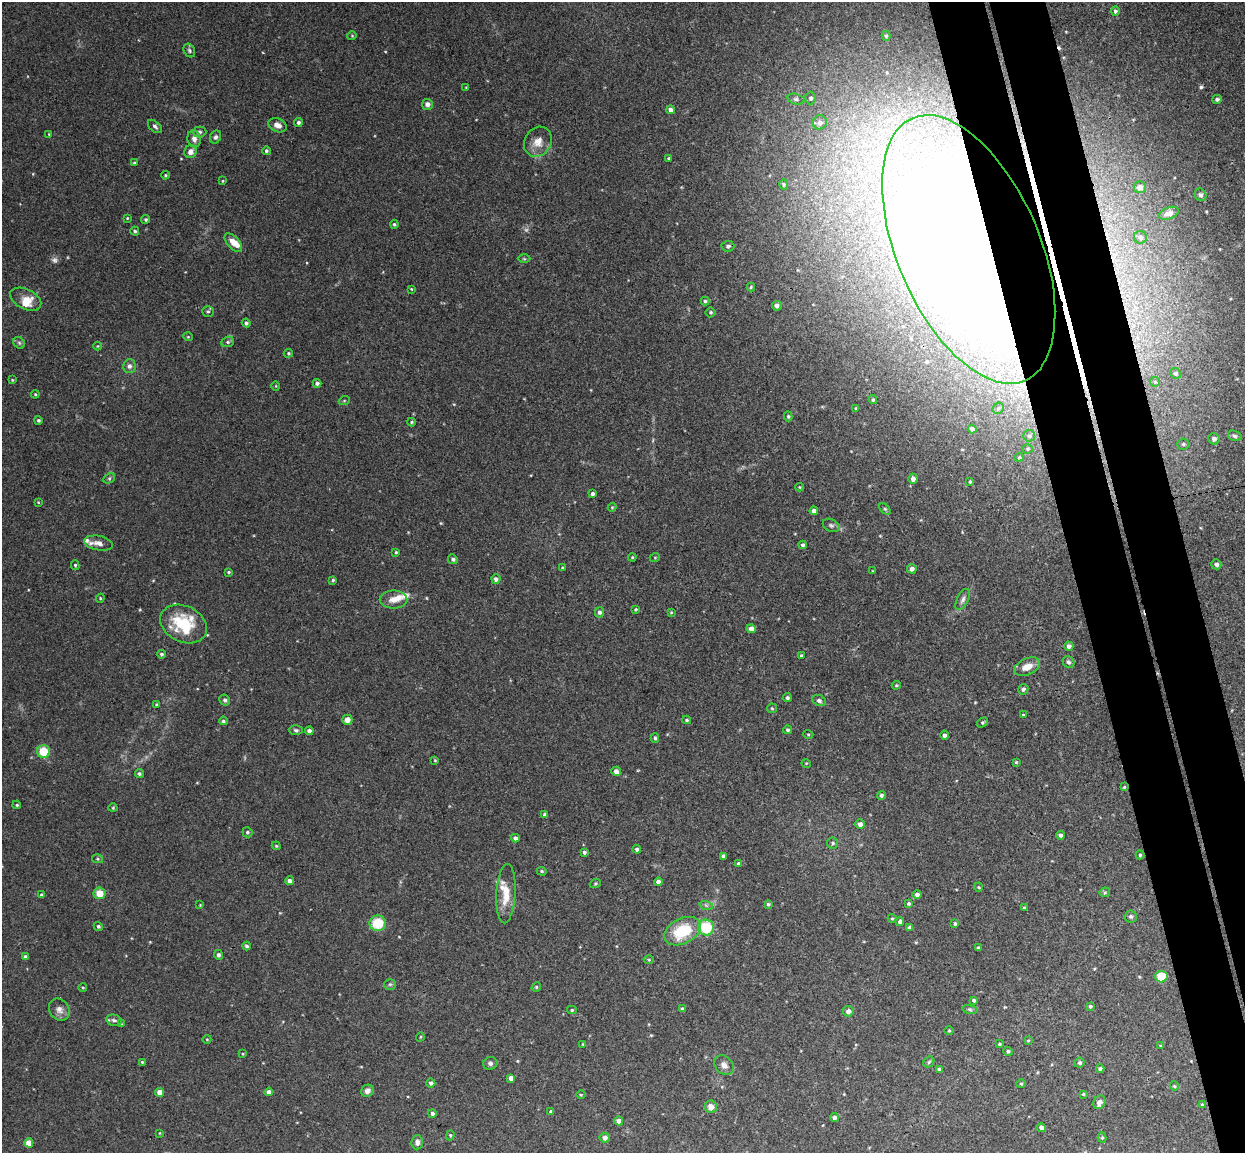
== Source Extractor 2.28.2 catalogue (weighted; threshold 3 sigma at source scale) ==
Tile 6 of 4 x 4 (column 2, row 2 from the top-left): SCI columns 1300-2542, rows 2457-3607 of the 5086 x 5029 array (HDU 1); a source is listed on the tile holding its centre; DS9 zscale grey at full resolution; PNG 1247 x 1155 px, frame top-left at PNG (2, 2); each listed source drawn as its Kron ellipse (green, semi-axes under 4 px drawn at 4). Shown black and unused: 8% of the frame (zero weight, under 3 of 4 exposures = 5% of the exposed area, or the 3 px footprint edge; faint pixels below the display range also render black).
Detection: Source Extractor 2.28.2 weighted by HDU 2 'WHT'; one run over the whole footprint, this tile lists its part. Background 0.0493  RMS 0.0046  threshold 0.0208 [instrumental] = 3 sigma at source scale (4.5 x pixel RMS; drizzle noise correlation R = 1.50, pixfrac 1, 0.05/0.05 arcsec/px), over >= 5 px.
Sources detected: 247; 2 too faint to see at this stretch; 1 inside a brighter object's white glare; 2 cosmic-ray / hot-pixel residue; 2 long thin detections or spike segments (spike, bleed or trail) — neither listed nor drawn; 9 inside a brighter listed object's ellipse — not listed separately; the other 231 listed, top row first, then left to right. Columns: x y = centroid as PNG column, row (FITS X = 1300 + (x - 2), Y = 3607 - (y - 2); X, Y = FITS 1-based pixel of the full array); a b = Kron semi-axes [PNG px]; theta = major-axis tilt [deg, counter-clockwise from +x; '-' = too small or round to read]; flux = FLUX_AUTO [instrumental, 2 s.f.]
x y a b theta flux
1115 11 5 4 - 1.2
352 36 5 3 - 0.36
886 36 5 4 - 0.72
189 50 7 5 -60 0.87
466 87 3 3 - 0.29
811 98 6 5 - 1.3
796 99 8 5 -14 1.2
1217 99 5 4 - 1.2
427 104 5 5 - 2.3
670 110 4 4 - 2
298 122 4 4 - 1
820 122 7 7 - 2.2
277 125 9 6 -24 2.9
155 126 8 5 -42 1.2
200 132 7 5 1 1
49 134 3 3 - 0.36
216 137 7 5 64 1.2
194 139 8 6 -78 2.4
538 142 16 13 56 5.1
266 151 4 4 - 0.81
190 152 6 6 - 2.7
669 158 3 3 - 0.81
134 163 4 3 - 0.38
165 175 4 3 - 0.52
223 181 4 2 - 0.36
784 184 5 4 - 0.65
1140 187 6 6 - 2.8
1200 195 6 5 - 1.1
1169 213 10 5 20 1.9
127 218 3 2 - 0.36
146 219 4 4 - 0.72
394 224 4 4 - 0.73
135 231 4 4 - 0.7
1140 237 6 6 - 1.9
233 243 11 6 -49 3.8
728 246 6 5 - 1.3
969 249 143 71 -67 1400
524 259 6 4 -2 0.65
751 287 4 4 - 0.58
411 289 3 3 - 0.39
26 299 16 10 -26 6.2
705 301 4 4 - 0.65
777 306 5 5 - 1.4
208 311 6 5 - 0.82
711 312 5 5 - 0.69
246 323 4 4 - 1.1
188 337 5 3 - 0.37
228 342 6 5 - 0.82
19 343 6 5 - 0.79
98 346 4 3 - 0.34
288 353 5 4 - 0.56
129 366 7 6 - 1.7
1176 373 5 5 - 1.1
12 380 4 4 - 0.41
1155 382 5 4 - 0.64
317 383 4 4 - 1.2
276 386 5 3 - 0.33
35 394 4 4 - 0.54
873 400 4 3 - 0.74
344 401 5 3 - 0.48
856 408 4 3 - 0.42
998 408 6 5 - 0.88
788 416 5 4 - 0.63
38 420 4 4 - 0.73
411 422 4 4 - 0.54
972 429 4 4 - 2
1029 436 6 5 - 0.97
1235 436 7 5 -18 1
1214 439 6 5 - 1.7
1183 444 6 5 - 0.97
1028 449 5 4 - 0.58
1019 457 4 4 - 0.49
109 478 6 4 29 0.74
913 479 5 4 - 2.3
970 482 4 3 - 0.61
799 487 4 4 - 0.44
592 494 3 3 - 1.1
38 502 4 3 - 0.35
612 507 4 4 - 0.46
885 509 7 4 -44 0.71
814 511 4 4 - 1.7
831 525 9 6 -26 1.2
99 543 14 7 -11 3.1
803 545 4 4 - 1.1
396 552 3 3 - 0.52
632 557 4 3 - 0.48
655 557 5 3 - 0.43
453 559 5 4 - 1.2
1216 564 5 5 - 1.5
75 565 5 4 - 0.63
563 567 4 3 - 0.45
912 569 5 4 - 2
873 571 4 2 - 0.31
229 572 4 4 - 0.58
496 579 4 4 - 1.5
333 580 3 3 - 0.55
100 598 4 4 - 0.49
394 599 14 9 0 3.8
963 599 11 5 63 1.6
636 609 4 4 - 0.49
599 612 5 4 - 1.3
671 612 3 3 - 0.45
184 624 24 18 -25 21
751 629 4 4 - 2.6
1069 646 4 4 - 1.7
161 654 5 4 - 0.9
801 656 4 3 - 0.58
1068 662 6 5 - 0.97
1027 667 14 8 25 4.8
896 685 5 3 - 0.53
1023 689 5 5 - 1.2
787 698 4 4 - 1
225 700 6 5 - 1.1
819 701 7 5 -25 1.3
156 704 4 3 - 0.45
772 708 5 5 - 0.6
1023 715 3 3 - 0.43
347 720 5 5 - 3.5
687 720 4 3 - 0.65
223 721 4 4 - 0.9
982 722 6 4 33 0.69
296 730 7 4 -2 0.83
788 730 4 4 - 0.92
309 731 4 4 - 1.4
808 734 5 3 - 0.44
944 735 4 4 - 1.3
655 738 5 3 - 0.72
44 752 6 6 - 11
435 760 4 4 - 0.4
1016 762 4 4 - 0.5
806 763 5 3 - 0.36
616 771 5 4 - 2.3
139 773 5 4 - 0.85
1124 787 4 4 - 0.51
881 795 4 4 - 0.96
17 805 4 3 - 0.54
113 808 4 4 - 0.47
545 815 4 4 - 1.3
860 824 5 4 - 2
247 832 5 5 - 0.82
1061 835 4 4 - 1.3
515 838 4 4 - 1.6
833 843 5 5 - 0.87
276 846 4 4 - 0.47
637 849 4 4 - 1.2
584 852 4 4 - 0.93
1140 855 4 4 - 0.55
723 856 4 4 - 1.5
98 859 5 4 - 0.56
738 864 4 3 - 0.89
542 871 5 4 - 0.55
289 881 4 4 - 1.7
658 882 4 4 - 1.7
595 884 5 3 - 0.5
979 887 4 3 - 0.43
1105 892 5 5 - 0.67
99 893 6 6 - 6
506 894 30 9 87 9.2
917 894 5 4 - 1.5
42 895 4 4 - 1.2
768 904 3 3 - 0.73
909 904 4 3 - 0.88
200 905 4 3 - 0.33
706 905 7 4 -19 0.89
1024 908 3 3 - 0.86
1131 916 6 6 - 0.93
892 918 4 4 - 0.51
900 922 4 4 - 1.8
378 923 8 8 - 13
955 924 3 3 - 0.67
98 926 5 4 - 0.74
706 927 8 8 - 17
910 928 4 4 - 1.8
682 931 19 12 27 19
247 946 4 4 - 0.88
978 948 3 3 - 0.78
218 955 5 4 - 1.2
26 957 4 4 - 1.9
649 960 5 3 - 0.46
1161 976 6 6 - 13
390 984 6 5 - 0.88
536 987 5 4 - 0.56
83 988 4 3 - 0.4
974 1000 4 4 - 0.87
1090 1006 4 3 - 0.75
682 1009 4 4 - 0.83
970 1009 8 4 -9 0.78
59 1010 12 9 -54 2.8
572 1010 5 4 - 0.58
848 1011 5 5 - 2
114 1020 8 5 -12 1.3
121 1024 4 4 - 0.45
949 1031 4 3 - 0.43
420 1037 5 3 - 0.44
207 1039 4 3 - 0.37
1028 1040 4 3 - 0.45
583 1044 3 2 - 0.31
999 1044 3 3 - 0.51
1160 1046 3 3 - 0.53
1008 1051 4 4 - 0.86
243 1054 4 3 - 0.37
142 1062 3 3 - 0.46
929 1062 6 5 - 0.67
490 1063 7 6 - 1.2
1080 1063 5 5 - 0.99
724 1065 11 8 -45 2.4
939 1069 4 3 - 1
1100 1069 4 3 - 0.93
511 1078 4 4 - 2.6
431 1083 4 4 - 1.2
1021 1084 4 4 - 0.54
1174 1086 4 4 - 0.59
367 1091 6 6 - 2.4
159 1092 4 4 - 3.5
269 1092 4 4 - 2.1
1083 1094 3 3 - 0.52
581 1095 5 3 - 0.44
1099 1102 7 5 60 2.1
1202 1105 4 3 - 0.45
711 1107 6 6 - 3.6
551 1112 4 3 - 0.93
432 1113 4 4 - 1.3
834 1118 4 4 - 1.4
619 1121 4 4 - 3.3
1042 1128 4 4 - 1.9
160 1133 4 2 - 0.32
450 1135 5 4 - 0.55
605 1138 5 5 - 2.5
1102 1138 5 4 - 0.62
417 1142 7 5 85 2
29 1143 4 4 - 7.2
Overlapping masked pixels (flux is a lower limit): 1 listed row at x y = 969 249
Isophote crosses this tile's border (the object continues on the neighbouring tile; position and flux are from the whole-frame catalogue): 1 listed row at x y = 969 249